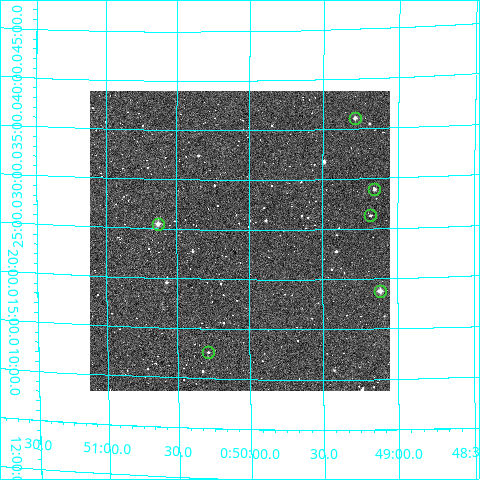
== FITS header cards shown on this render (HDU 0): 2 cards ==
NAXIS1  =                  300 / Width of image
NAXIS2  =                  300 / Height of image

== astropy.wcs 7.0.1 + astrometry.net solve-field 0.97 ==
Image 300 x 300 px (HDU 0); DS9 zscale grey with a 90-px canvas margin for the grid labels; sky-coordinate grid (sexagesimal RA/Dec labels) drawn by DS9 from the SOLVED WCS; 6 Tycho-2 reference stars matched to detected sources circled (green)
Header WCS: RA---TAN/DEC--TAN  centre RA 00:50:04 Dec +12:24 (12.52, +12.40 deg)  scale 6 arcsec/px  FOV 30.0' x 30.0'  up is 0 deg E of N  parity normal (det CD < 0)
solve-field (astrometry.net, Tycho-2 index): VERIFIED the header's WCS against the Tycho-2 star catalogue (verified at 2 index scales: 6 matches each, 0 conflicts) and refined it, rather than solving blind
Solved WCS: RA---TAN-SIP/DEC--TAN-SIP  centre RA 00:50:04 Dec +12:24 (12.52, +12.40 deg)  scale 6.05 arcsec/px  FOV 30.3' x 30.2'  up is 0 deg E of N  parity normal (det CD < 0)
The solver's refit moves the header's centre by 9.9 arcsec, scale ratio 1.009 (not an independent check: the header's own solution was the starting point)
Tycho-2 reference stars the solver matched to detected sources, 6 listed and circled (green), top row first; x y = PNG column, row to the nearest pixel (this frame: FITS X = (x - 90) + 1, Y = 300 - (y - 91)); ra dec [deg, ICRS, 3 dp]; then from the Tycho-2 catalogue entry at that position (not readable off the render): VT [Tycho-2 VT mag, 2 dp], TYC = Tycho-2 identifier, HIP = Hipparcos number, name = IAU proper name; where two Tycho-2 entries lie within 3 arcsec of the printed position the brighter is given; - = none
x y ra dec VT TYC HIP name
355 118 12.321 +12.601 11.32 610-816-1 - -
374 189 12.289 +12.482 11.67 607-123-1 - -
370 215 12.295 +12.438 12.42 607-267-1 - -
158 224 12.658 +12.425 10.38 607-457-1 - -
380 291 12.279 +12.313 9.79 607-501-1 - -
208 352 12.571 +12.211 11.97 607-681-1 - -